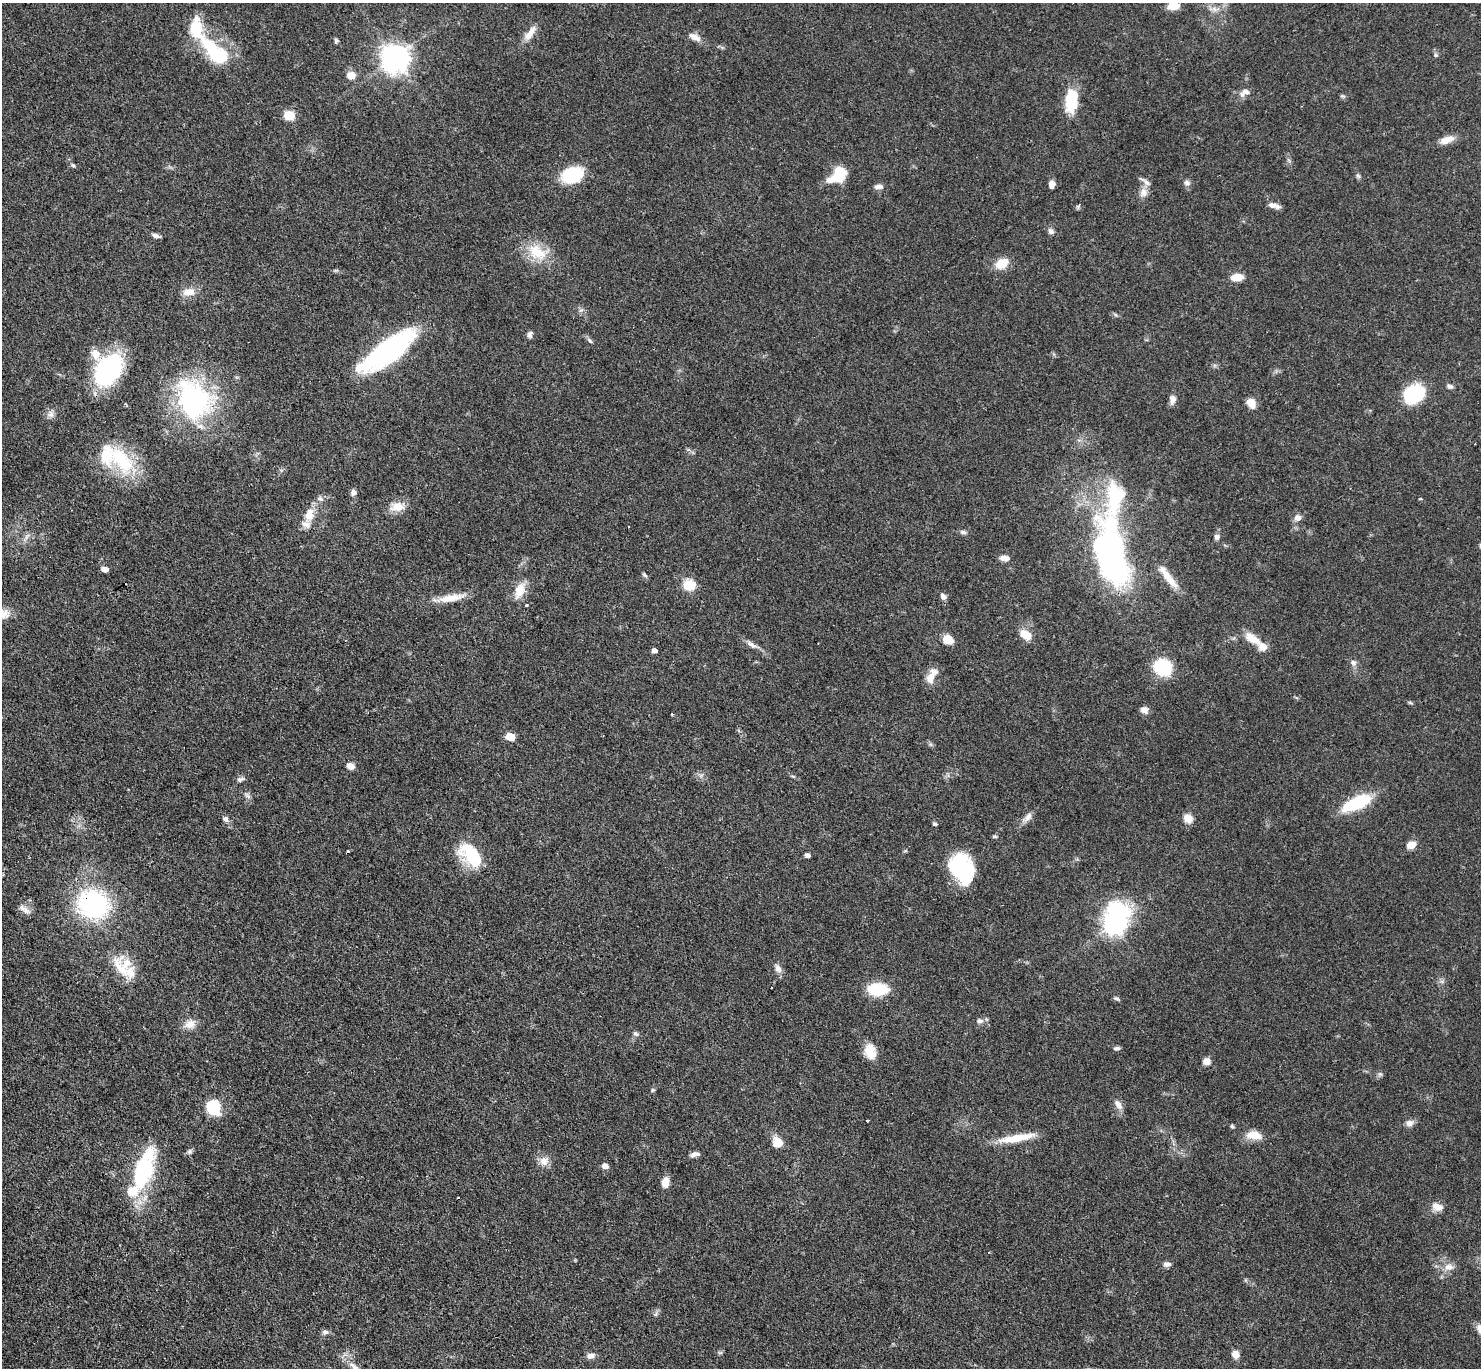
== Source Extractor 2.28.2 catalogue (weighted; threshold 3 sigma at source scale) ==
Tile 7 of 4 x 4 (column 3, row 2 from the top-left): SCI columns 2960-4438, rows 3030-4395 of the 5921 x 5916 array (HDU 1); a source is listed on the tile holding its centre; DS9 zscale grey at full resolution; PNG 1483 x 1370 px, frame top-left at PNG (2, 3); no overlay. Shown black and unused: <1% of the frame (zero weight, under 3 of 4 exposures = <1% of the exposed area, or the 3 px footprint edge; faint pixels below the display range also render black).
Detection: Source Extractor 2.28.2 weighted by HDU 2 'WHT'; one run over the whole footprint, this tile lists its part. Background 0.0763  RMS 0.004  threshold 0.0181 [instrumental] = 3 sigma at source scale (4.5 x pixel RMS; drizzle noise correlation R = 1.50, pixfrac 1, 0.05/0.05 arcsec/px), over >= 5 px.
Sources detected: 128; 1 inside a brighter object's white glare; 1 cosmic-ray / hot-pixel residue — not listed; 9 inside a brighter listed object's ellipse — not listed separately; the other 117 listed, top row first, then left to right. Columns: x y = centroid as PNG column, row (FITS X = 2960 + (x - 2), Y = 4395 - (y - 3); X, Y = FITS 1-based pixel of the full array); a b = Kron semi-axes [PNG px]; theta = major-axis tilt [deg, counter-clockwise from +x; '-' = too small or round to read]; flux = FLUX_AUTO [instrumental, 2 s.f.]
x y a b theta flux
1173 6 11 7 4 5.9
530 33 24 8 56 4.2
694 37 17 7 -28 2.9
336 40 7 5 -89 0.66
214 52 49 20 -45 26
1436 55 6 5 - 0.67
395 58 9 8 - 500
351 75 9 8 - 3.7
1245 92 15 9 29 2.7
1342 96 8 3 -5 0.53
1071 100 28 14 85 14
289 115 7 5 -17 18
1447 140 19 9 19 4
73 165 6 4 -41 0.6
572 175 21 14 24 22
838 175 21 12 38 14
1358 176 7 4 -19 0.66
1187 183 8 8 - 1.4
1052 184 8 7 - 2.1
879 187 12 6 3 1.7
1143 192 14 9 87 3.1
1274 206 14 5 -16 2.5
1051 231 8 6 -29 1.3
155 236 11 4 -20 1.3
537 252 28 18 -37 12
1002 263 14 10 25 7.7
1237 277 12 7 5 5.9
189 292 17 9 2 4.1
530 335 9 6 78 1.2
590 341 10 4 -45 0.9
387 351 66 21 36 65
108 369 34 23 54 50
1450 386 8 5 -25 1.2
1414 394 16 12 21 37
1172 399 11 7 88 2.1
194 400 53 42 -61 64
1251 403 11 8 -56 4.4
51 414 9 8 - 1.8
121 459 45 22 -50 25
353 492 7 7 - 1.4
1115 497 54 25 81 31
320 498 9 5 -30 1.1
397 507 21 12 9 5.2
309 515 19 13 70 6
1298 518 9 8 - 2.2
963 532 7 5 -16 0.98
1217 537 8 7 - 1.2
1110 555 51 24 -76 180
1004 558 12 6 -2 2.1
105 569 6 4 -10 3.1
645 575 8 4 -45 0.74
1169 578 30 9 -52 6.4
689 585 7 5 -16 28
520 590 21 11 67 6.2
943 596 8 6 -38 1.6
450 598 34 9 11 7.3
526 605 3 3 - 0.81
1026 635 15 10 -35 5.1
1252 638 25 10 -33 6.7
948 639 9 7 -27 6.7
752 645 17 6 -29 2.4
654 651 5 4 - 1.6
1353 662 8 7 - 1.4
1163 667 20 17 -31 16
930 678 19 11 62 4.4
1144 710 9 9 - 2
672 714 4 2 - 0.32
510 737 6 5 - 10
350 766 8 6 -17 2.9
240 779 10 6 19 1.2
1356 803 34 12 24 20
1028 817 14 8 49 2.4
1188 818 11 9 -60 3.8
225 819 8 7 - 1.3
935 824 5 4 - 0.84
995 836 6 4 5 0.56
1411 845 10 8 18 3.7
470 855 32 18 -46 19
807 855 5 4 - 1.5
961 867 31 23 -64 29
93 904 28 25 -23 62
26 910 12 8 -59 2.4
1114 924 13 10 70 270
122 968 36 15 -53 10
778 969 11 8 -55 2.2
878 989 19 11 2 18
1117 999 7 4 -21 0.8
980 1021 9 7 -8 1.4
190 1024 14 12 16 3.7
636 1034 8 5 -21 0.9
1117 1048 9 5 -5 0.9
870 1051 17 12 -74 6.9
1207 1061 9 8 - 2.7
1380 1074 6 5 - 0.73
652 1090 6 4 88 0.61
1118 1104 15 8 -55 2.4
214 1107 18 15 -58 11
867 1121 3 3 - 0.56
1409 1123 10 8 18 2
1232 1126 6 4 -45 0.62
1254 1135 19 10 -5 5.9
1017 1138 43 8 10 10
778 1142 11 10 - 5.4
189 1151 7 6 - 0.94
695 1154 12 5 12 1.7
544 1161 13 12 - 3.5
605 1166 6 5 - 2.7
141 1177 70 18 70 31
665 1182 12 8 82 3.6
1437 1207 15 9 -23 3.5
1167 1264 9 6 1 1.6
1449 1267 13 9 -5 3.1
325 1332 9 6 -7 1.2
720 1353 7 4 1 0.64
1235 1354 10 8 -62 2.7
591 1356 10 7 11 2
353 1366 17 6 -38 2.8
Overlapping masked pixels (flux is a lower limit): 1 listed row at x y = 93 904
Isophote crosses this tile's border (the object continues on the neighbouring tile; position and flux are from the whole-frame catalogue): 1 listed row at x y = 1173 6